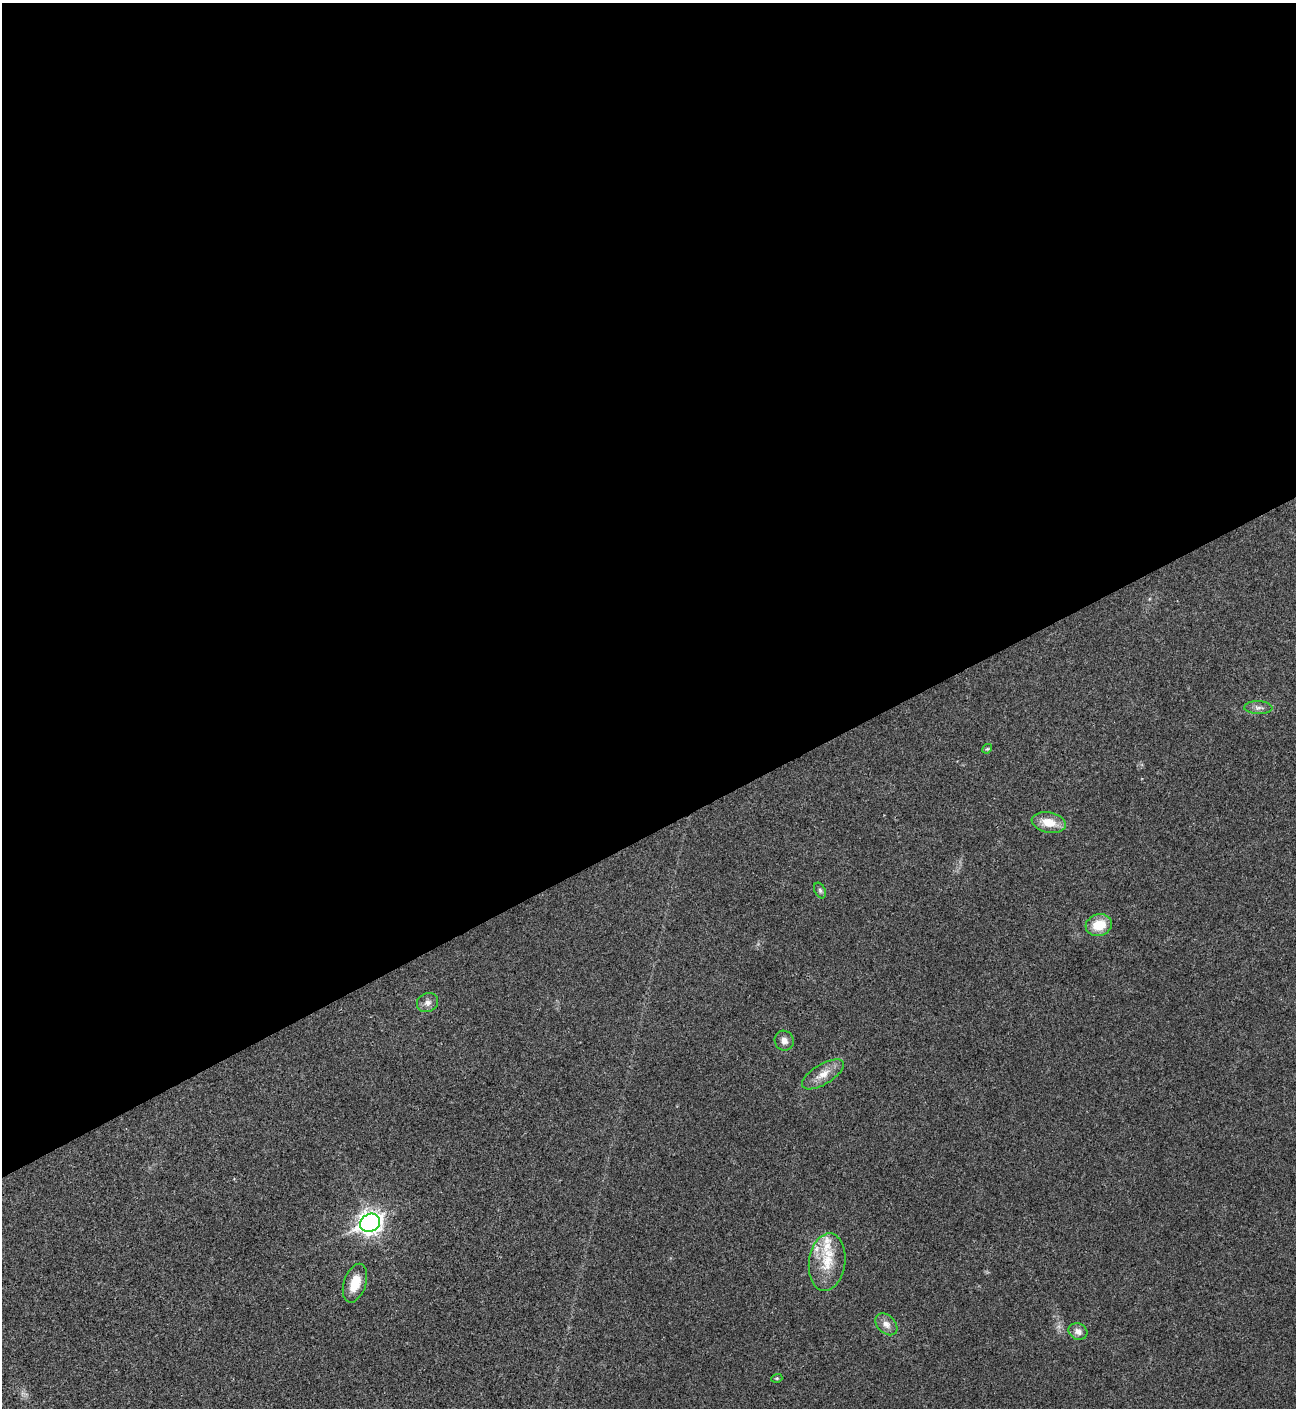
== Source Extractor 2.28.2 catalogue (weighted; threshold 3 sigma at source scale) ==
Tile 2 of 4 x 4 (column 2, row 1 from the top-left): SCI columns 1582-2875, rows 4220-5625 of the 5620 x 5631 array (HDU 1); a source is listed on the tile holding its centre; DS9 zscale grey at full resolution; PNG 1298 x 1410 px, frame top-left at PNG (2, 3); each listed source drawn as its Kron ellipse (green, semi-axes under 4 px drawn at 4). Shown black and unused: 59% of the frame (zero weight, under 3 of 4 exposures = <1% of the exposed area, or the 3 px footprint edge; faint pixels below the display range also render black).
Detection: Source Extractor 2.28.2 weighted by HDU 2 'WHT'; one run over the whole footprint, this tile lists its part. Background 0.0207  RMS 0.004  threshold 0.018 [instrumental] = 3 sigma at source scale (4.5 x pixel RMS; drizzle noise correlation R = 1.50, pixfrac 1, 0.05/0.05 arcsec/px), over >= 5 px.
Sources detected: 16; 2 inside a brighter listed object's ellipse — not listed separately; the other 14 listed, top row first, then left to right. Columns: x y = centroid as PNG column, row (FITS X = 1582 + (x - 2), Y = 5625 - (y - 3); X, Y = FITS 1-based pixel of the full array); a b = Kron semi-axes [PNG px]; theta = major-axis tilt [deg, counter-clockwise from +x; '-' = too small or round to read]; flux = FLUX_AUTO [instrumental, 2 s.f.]
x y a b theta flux
1258 708 14 6 -2 1.9
987 749 5 4 - 0.51
1049 823 17 10 -11 7.3
820 890 8 5 -63 0.93
1099 925 13 10 16 9.1
428 1003 11 9 26 2.2
784 1041 10 9 - 2.3
823 1074 24 10 31 5.1
370 1223 10 8 26 250
827 1262 29 18 83 13
355 1283 20 11 72 7.4
886 1324 13 9 -44 2.8
1078 1331 9 8 - 2.5
777 1378 5 3 - 0.47